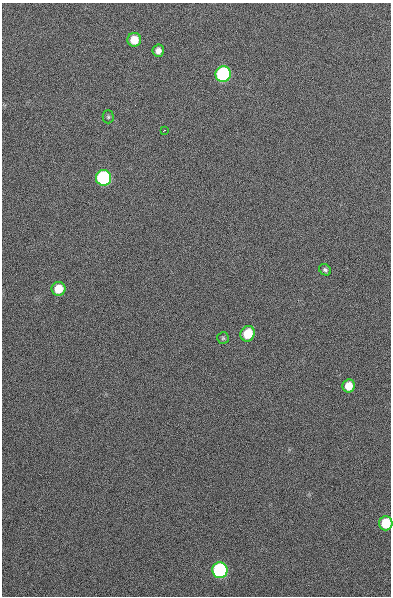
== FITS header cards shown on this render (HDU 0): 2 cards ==
NAXIS1  =                  389
NAXIS2  =                  594

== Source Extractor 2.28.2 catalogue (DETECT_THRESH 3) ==
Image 389 x 594 px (HDU 0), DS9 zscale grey, 1 PNG px = 1 image px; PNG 393 x 598 px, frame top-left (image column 1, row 594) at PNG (2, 3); each listed source drawn as its Kron ellipse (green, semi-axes under 4 px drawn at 4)
Background 1410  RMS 15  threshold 45.5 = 3 sigma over >= 5 px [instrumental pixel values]
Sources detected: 13; all 13 listed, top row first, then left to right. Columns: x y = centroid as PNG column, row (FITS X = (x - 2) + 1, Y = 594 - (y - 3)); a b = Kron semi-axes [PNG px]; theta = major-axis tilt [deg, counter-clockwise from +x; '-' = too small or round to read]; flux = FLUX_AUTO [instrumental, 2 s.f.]
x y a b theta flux
134 40 7 6 - 17000
158 51 6 5 - 6000
223 74 8 7 - 150000
108 117 6 5 - 1800
164 130 3 2 - 850
104 178 8 7 - 140000
325 270 6 5 - 2200
59 289 7 7 - 19000
248 334 8 7 - 21000
223 338 6 6 - 1600
349 386 6 6 - 14000
386 523 7 6 - 28000
220 570 8 7 - 160000
At the frame edge (FLAGS 8, measured only in part): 1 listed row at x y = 386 523